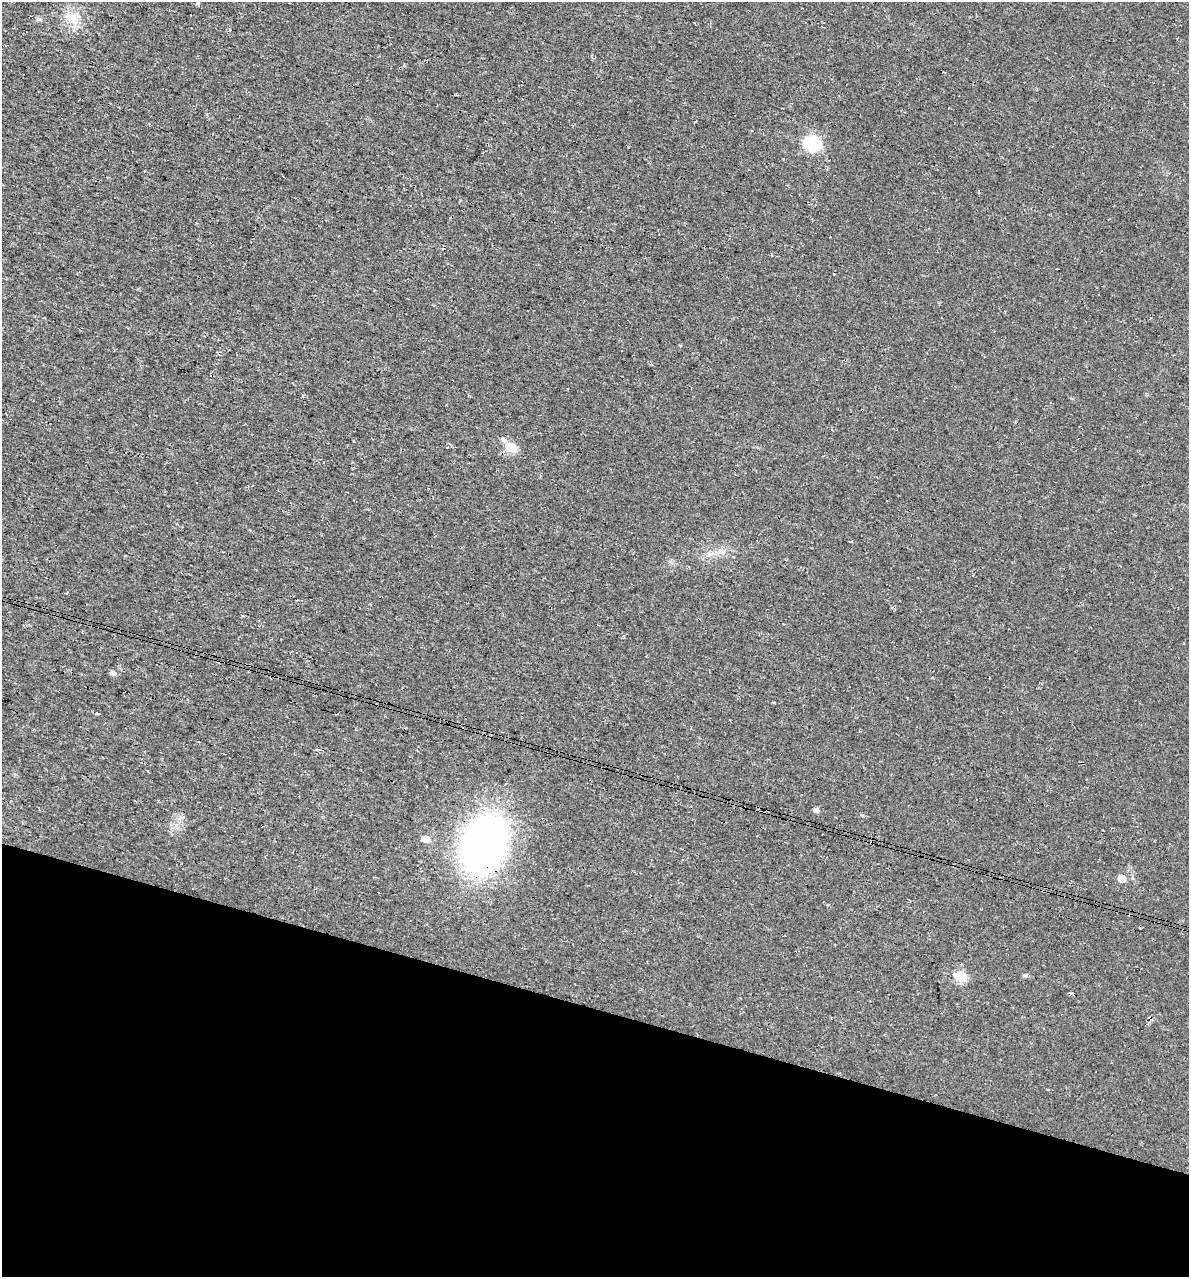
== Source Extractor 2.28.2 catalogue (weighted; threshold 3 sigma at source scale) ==
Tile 15 of 4 x 4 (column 3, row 4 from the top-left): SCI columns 2713-3899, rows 16-1290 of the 5364 x 5141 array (HDU 1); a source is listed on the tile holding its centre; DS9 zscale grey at full resolution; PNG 1191 x 1279 px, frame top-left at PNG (2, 2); no overlay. Shown black and unused: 21% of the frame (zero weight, under 3 of 4 exposures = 5% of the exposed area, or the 3 px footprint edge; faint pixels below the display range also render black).
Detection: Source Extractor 2.28.2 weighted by HDU 2 'WHT'; one run over the whole footprint, this tile lists its part. Background 0.0117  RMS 0.0071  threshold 0.0319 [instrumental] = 3 sigma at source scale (4.5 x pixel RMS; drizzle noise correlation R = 1.50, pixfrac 1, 0.0396/0.0396 arcsec/px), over >= 5 px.
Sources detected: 14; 1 cosmic-ray / hot-pixel residue — not listed; the other 13 listed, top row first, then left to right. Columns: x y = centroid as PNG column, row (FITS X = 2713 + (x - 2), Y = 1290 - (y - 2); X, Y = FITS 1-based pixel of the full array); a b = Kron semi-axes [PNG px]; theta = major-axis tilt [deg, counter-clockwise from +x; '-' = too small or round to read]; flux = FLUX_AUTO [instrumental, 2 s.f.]
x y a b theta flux
72 17 19 12 -22 11
39 19 8 5 -15 1.7
813 143 8 6 -24 140
503 439 8 6 -45 2.1
511 447 6 5 - 29
113 673 6 5 - 2.7
98 713 4 3 - 2.2
816 810 6 5 - 2.5
425 839 6 5 - 8.2
484 844 53 38 72 300
1121 878 6 5 - 8
1025 975 6 5 - 1.4
960 976 7 6 - 49
Overlapping masked pixels (flux is a lower limit): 1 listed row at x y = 484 844